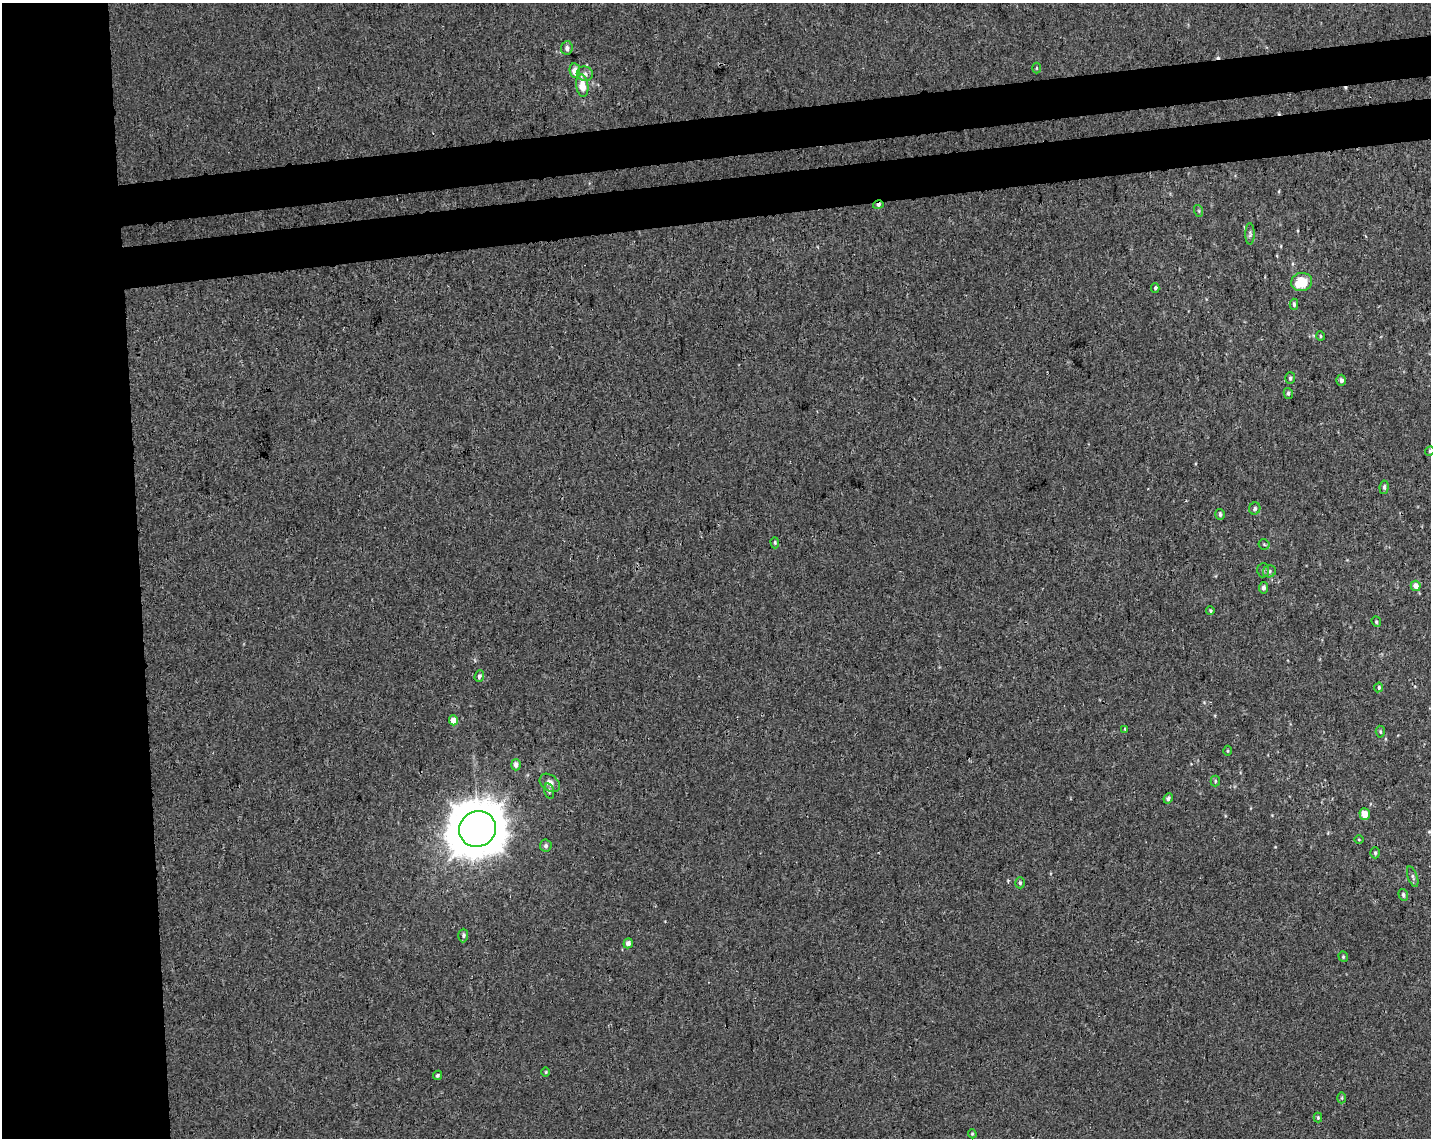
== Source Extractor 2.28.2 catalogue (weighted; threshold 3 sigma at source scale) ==
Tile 7 of 3 x 4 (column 1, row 3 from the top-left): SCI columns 17-1445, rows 1195-2330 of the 4361 x 4660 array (HDU 1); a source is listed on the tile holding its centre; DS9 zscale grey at full resolution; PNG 1433 x 1140 px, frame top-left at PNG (2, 3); each listed source drawn as its Kron ellipse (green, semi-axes under 4 px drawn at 4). Shown black and unused: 16% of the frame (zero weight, under 3 of 4 exposures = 5% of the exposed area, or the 3 px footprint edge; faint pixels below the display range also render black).
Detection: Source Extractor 2.28.2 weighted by HDU 2 'WHT'; one run over the whole footprint, this tile lists its part. Background 0.00155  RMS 0.004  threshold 0.018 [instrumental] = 3 sigma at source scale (4.5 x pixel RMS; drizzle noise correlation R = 1.50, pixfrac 1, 0.0396/0.0396 arcsec/px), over >= 5 px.
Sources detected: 56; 2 cosmic-ray / hot-pixel residue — neither listed nor drawn; the other 54 listed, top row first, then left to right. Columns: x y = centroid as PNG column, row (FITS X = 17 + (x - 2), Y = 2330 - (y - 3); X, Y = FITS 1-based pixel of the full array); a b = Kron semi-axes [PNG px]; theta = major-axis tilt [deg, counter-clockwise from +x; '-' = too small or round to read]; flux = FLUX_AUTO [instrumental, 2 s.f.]
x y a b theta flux
567 48 6 6 - 1.5
1036 68 5 3 - 0.39
575 71 7 5 -80 5.3
585 74 8 7 - 1.6
582 86 11 6 -84 6.9
878 205 5 4 - 1.1
1199 211 6 4 -72 0.5
1250 234 11 4 90 0.93
1302 282 10 9 - 11
1155 288 5 3 - 0.56
1294 304 5 3 - 0.61
1320 336 5 3 - 0.36
1290 378 5 5 - 0.79
1341 380 5 5 - 1.2
1288 393 5 4 - 0.74
1430 451 5 4 - 0.55
1384 487 7 4 84 0.93
1255 509 6 5 - 1.1
1220 514 5 4 - 0.95
775 543 6 4 -89 0.54
1264 544 5 5 - 0.6
1263 570 7 6 - 0.85
1269 571 6 6 - 0.98
1416 586 5 5 - 2.8
1263 588 6 4 85 1.1
1210 611 4 3 - 0.5
1376 622 5 4 - 0.57
479 676 6 4 70 1
1379 687 5 4 - 0.71
453 720 5 4 - 4.8
1125 729 4 3 - 0.38
1380 732 6 4 -86 0.66
1228 751 5 3 - 0.42
516 765 6 5 - 1.8
1215 781 5 4 - 0.58
550 783 11 8 -37 2.9
549 791 8 4 -77 0.82
1168 798 5 4 - 1.1
1365 814 6 5 - 4.1
478 829 19 17 34 1500
1359 840 4 3 - 0.36
546 846 6 6 - 0.9
1375 853 5 4 - 0.6
1413 877 10 5 -70 0.99
1020 883 5 4 - 0.64
1403 895 6 4 -73 0.85
463 935 7 5 88 0.74
628 943 5 4 - 1.9
1343 957 5 4 - 0.52
546 1072 5 3 - 0.36
437 1075 5 4 - 0.73
1342 1098 5 3 - 0.45
1318 1118 5 4 - 0.5
972 1134 4 4 - 0.47
Overlapping masked pixels (flux is a lower limit): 1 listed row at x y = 878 205
Isophote crosses this tile's border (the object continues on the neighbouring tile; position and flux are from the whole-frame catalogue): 1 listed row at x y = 1430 451